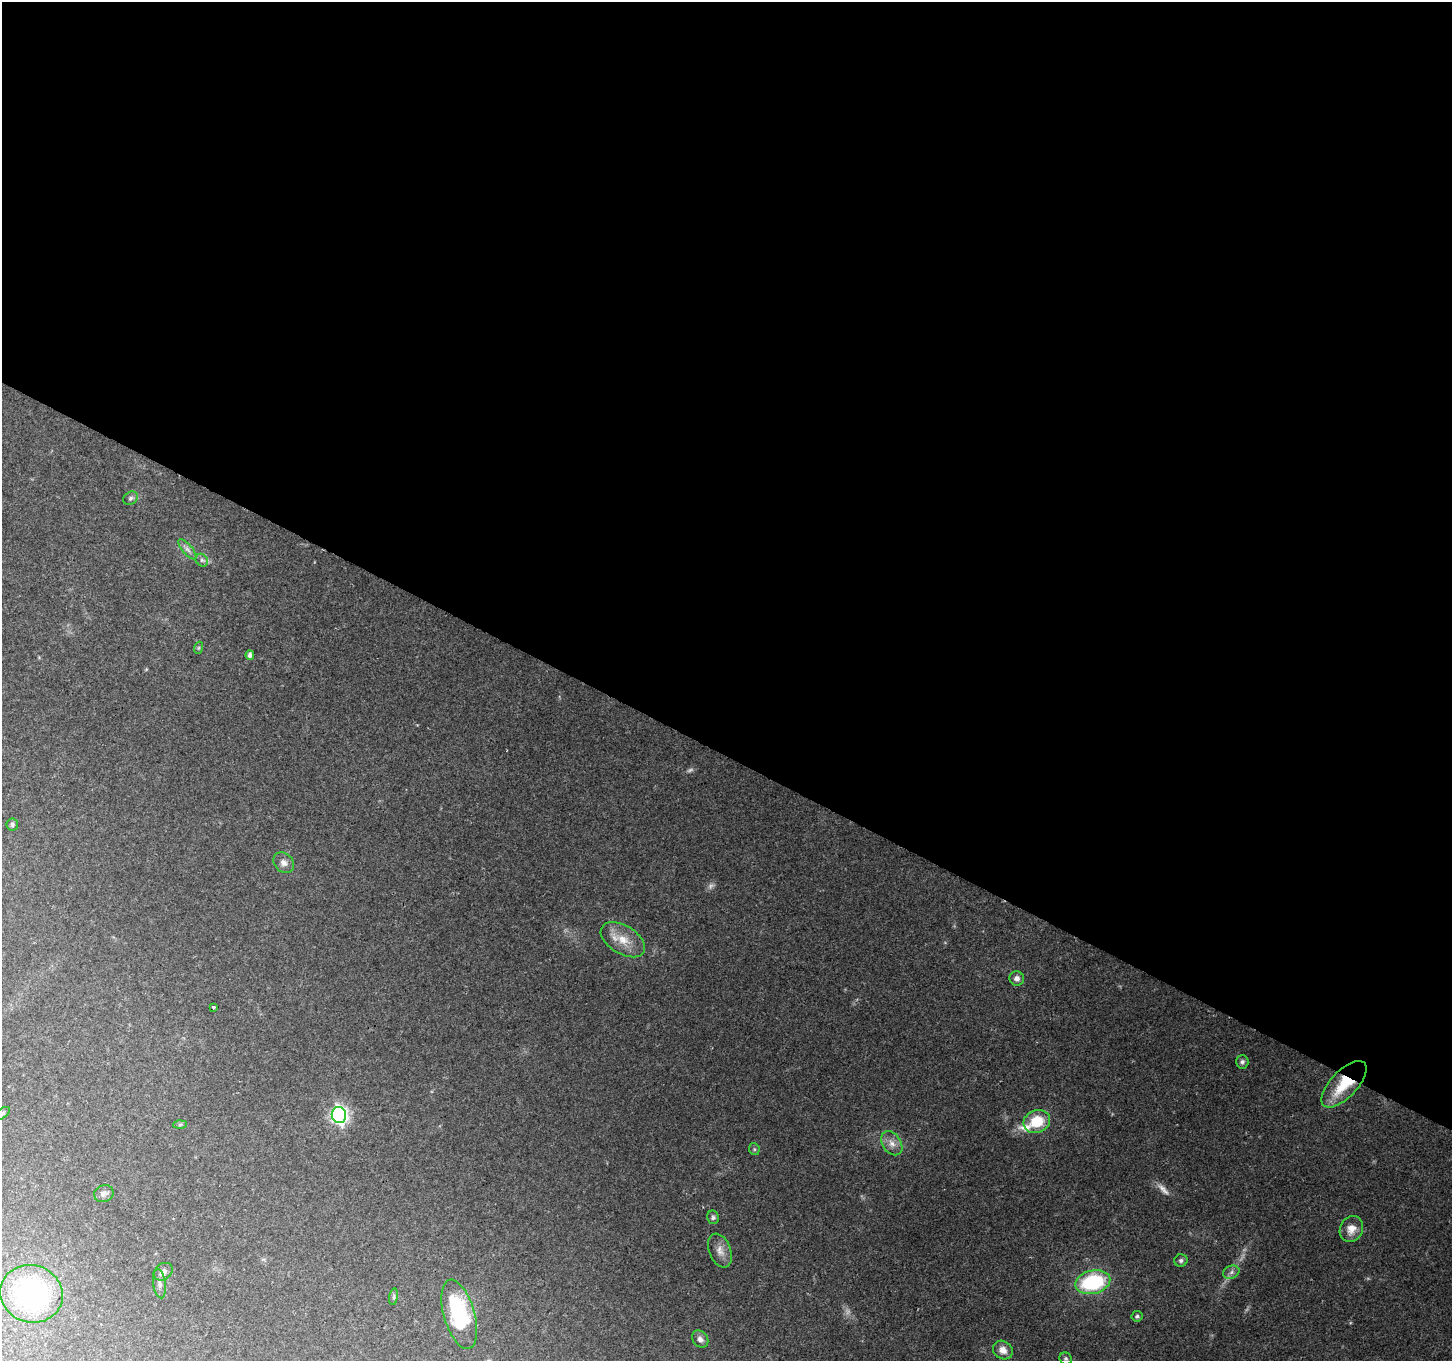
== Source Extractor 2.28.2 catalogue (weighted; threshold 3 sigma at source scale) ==
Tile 3 of 4 x 4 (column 3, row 1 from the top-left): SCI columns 2901-4350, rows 4274-5632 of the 5807 x 5895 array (HDU 1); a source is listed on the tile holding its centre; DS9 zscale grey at full resolution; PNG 1454 x 1363 px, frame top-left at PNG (2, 2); each listed source drawn as its Kron ellipse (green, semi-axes under 4 px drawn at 4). Shown black and unused: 56% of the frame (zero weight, under 2 of 3 exposures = <1% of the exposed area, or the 3 px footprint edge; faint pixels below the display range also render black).
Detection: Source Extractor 2.28.2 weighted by HDU 2 'WHT'; one run over the whole footprint, this tile lists its part. Background 0.129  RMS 0.0074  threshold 0.0333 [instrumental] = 3 sigma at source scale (4.5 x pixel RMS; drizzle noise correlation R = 1.50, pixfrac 1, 0.0396/0.0396 arcsec/px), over >= 5 px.
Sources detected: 39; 4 too faint to see at this stretch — neither listed nor drawn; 1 inside a brighter listed object's ellipse — not listed separately; the other 34 listed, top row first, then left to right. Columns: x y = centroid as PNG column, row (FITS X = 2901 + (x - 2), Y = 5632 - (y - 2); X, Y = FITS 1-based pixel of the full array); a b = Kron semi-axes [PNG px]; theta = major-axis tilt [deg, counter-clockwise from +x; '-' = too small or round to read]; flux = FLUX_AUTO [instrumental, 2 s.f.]
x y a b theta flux
131 498 8 6 34 1.9
187 549 12 5 -49 3
202 560 7 5 -45 1.9
198 648 6 4 71 0.92
250 655 4 4 - 3.6
12 824 6 6 - 1.6
284 863 11 9 -46 4.3
623 940 24 14 -31 14
1017 978 7 7 - 3.1
213 1007 3 2 - 0.94
1242 1062 7 6 - 1.9
1344 1084 29 13 46 32
2 1113 9 4 37 1.5
339 1115 8 7 - 230
1037 1121 13 11 22 24
180 1125 7 4 2 1.1
892 1143 13 9 -55 5.9
754 1149 6 5 - 1.2
104 1194 10 8 20 2.9
713 1217 7 6 - 1.6
1351 1229 13 11 66 7.7
720 1251 18 11 -68 6.5
1181 1260 7 6 - 1.8
163 1272 10 8 37 3.9
1231 1272 8 6 23 2.6
1093 1282 18 11 14 64
159 1284 14 6 -83 3.4
32 1294 31 28 -18 110
394 1297 8 4 82 1.4
459 1314 36 15 -74 70
1137 1316 5 5 - 1.7
700 1339 9 7 -51 3.7
1003 1350 10 9 - 5.9
1066 1359 6 5 - 1.5
Overlapping masked pixels (flux is a lower limit): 1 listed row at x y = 1344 1084
Isophote crosses this tile's border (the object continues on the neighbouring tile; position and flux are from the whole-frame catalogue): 1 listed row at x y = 2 1113